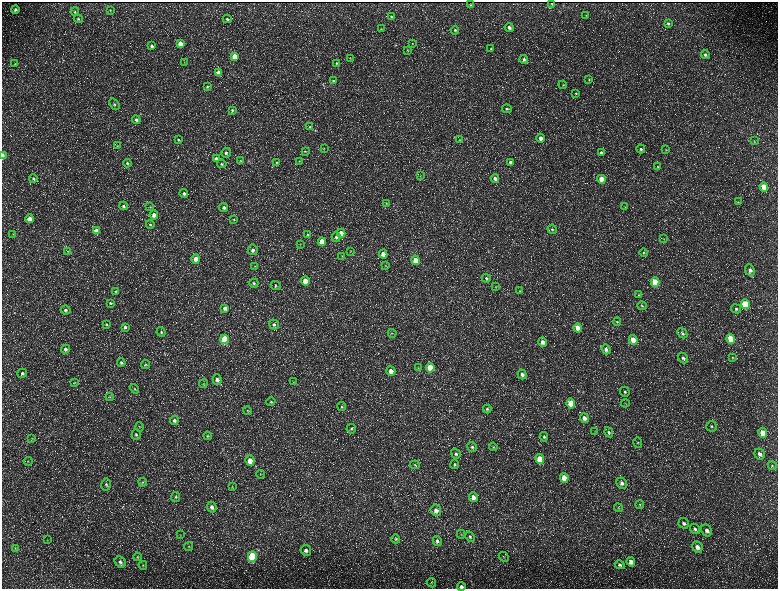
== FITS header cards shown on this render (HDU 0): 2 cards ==
NAXIS1  =                 1552 / length of data axis 1
NAXIS2  =                 1173 / length of data axis 2

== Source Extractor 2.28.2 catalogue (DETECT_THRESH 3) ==
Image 1552 x 1173 px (HDU 0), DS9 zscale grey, zoomed out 1/2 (1 PNG px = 2 x 2 image px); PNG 780 x 591 px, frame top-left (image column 1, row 1173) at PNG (2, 2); each listed source drawn as its Kron ellipse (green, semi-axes under 4 px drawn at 4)
Background 218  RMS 9.8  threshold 29.3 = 3 sigma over >= 5 px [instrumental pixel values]
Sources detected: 235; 35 cannot appear on this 1/2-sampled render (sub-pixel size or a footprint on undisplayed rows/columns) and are neither listed nor drawn; the other 200 listed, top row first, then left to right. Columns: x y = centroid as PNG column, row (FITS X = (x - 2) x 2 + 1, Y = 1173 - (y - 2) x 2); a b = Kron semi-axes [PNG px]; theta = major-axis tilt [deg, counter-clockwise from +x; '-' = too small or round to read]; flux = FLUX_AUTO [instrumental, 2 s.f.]
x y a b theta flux
552 3 2 2 - 780
470 5 2 2 - 1400
15 9 4 4 - 4900
110 10 3 3 - 1300
75 12 4 4 - 2700
586 15 3 2 - 1100
391 17 4 3 - 3000
78 19 4 4 - 2800
227 19 4 3 - 2900
668 23 4 3 - 3600
509 28 5 4 - 6800
381 29 4 2 - 1100
455 30 4 4 - 3100
180 44 4 3 - 22000
412 44 3 3 - 1200
152 46 3 3 - 4000
491 49 4 3 - 2200
408 50 4 3 - 1500
705 55 4 4 - 4600
235 56 4 3 - 21000
350 58 3 2 - 860
524 59 4 4 - 4600
185 62 3 2 - 670
336 63 4 3 - 1900
15 64 4 3 - 1700
219 73 4 4 - 15000
589 79 4 3 - 1600
333 81 4 3 - 2300
563 85 4 3 - 1800
207 87 4 3 - 2200
576 93 3 3 - 1600
114 104 6 4 -51 3200
507 109 5 4 - 3600
232 110 4 3 - 2700
136 120 4 4 - 6200
310 127 3 3 - 2000
540 138 4 4 - 10000
178 140 4 3 - 2800
459 140 3 2 - 1000
754 141 4 3 - 1500
117 146 4 3 - 1300
324 149 3 2 - 910
641 149 4 4 - 4100
666 150 4 3 - 1500
305 151 4 4 - 2100
601 152 4 3 - 3300
226 153 5 5 - 4900
2 156 4 2 - 15000
216 158 4 4 - 5600
241 161 4 3 - 1500
299 161 4 3 - 1500
510 162 4 3 - 5200
127 163 4 4 - 2800
277 163 4 3 - 2100
222 164 4 4 - 2900
657 167 3 3 - 1500
420 176 3 2 - 880
33 178 4 4 - 2800
495 178 4 3 - 7700
601 179 4 3 - 32000
764 187 5 4 - 36000
184 193 4 4 - 4900
738 202 3 3 - 1200
386 203 3 3 - 1200
123 206 4 4 - 4000
150 207 4 3 - 1400
625 207 4 1 - 860
224 208 4 4 - 6400
154 215 4 4 - 12000
29 219 4 4 - 20000
234 220 4 3 - 1800
150 224 4 4 - 2400
552 229 4 4 - 3300
97 231 4 4 - 17000
341 233 4 4 - 19000
13 234 3 3 - 1200
308 235 4 4 - 2800
336 237 5 4 - 4700
664 239 3 2 - 940
322 242 4 4 - 31000
300 244 4 3 - 1700
253 250 5 5 - 7000
68 251 3 2 - 1300
351 251 3 2 - 880
644 252 4 4 - 2600
383 254 4 4 - 15000
342 256 3 2 - 1100
196 259 5 4 - 15000
415 260 4 4 - 29000
385 265 4 3 - 1700
254 266 3 3 - 1300
750 270 6 5 - 9100
486 278 4 4 - 3200
305 281 4 4 - 40000
655 282 5 4 - 65000
254 283 4 4 - 3700
276 285 5 4 - 2700
496 287 3 2 - 920
115 291 4 4 - 2100
520 291 4 3 - 1900
639 295 4 3 - 2100
111 303 3 3 - 2100
745 304 5 4 - 88000
642 306 4 3 - 2100
225 308 4 3 - 6600
736 309 5 4 - 4000
66 310 5 4 - 4400
617 322 4 3 - 1700
106 324 4 4 - 2400
274 325 5 5 - 4900
125 327 4 4 - 4600
577 328 4 3 - 22000
161 332 5 4 - 3000
392 333 4 2 - 1400
682 333 5 4 - 4000
225 339 5 4 - 90000
731 339 5 4 - 73000
633 340 5 4 - 30000
542 342 5 4 - 9800
65 349 4 4 - 5500
606 349 5 4 - 6200
683 358 6 4 -52 5600
732 358 4 3 - 1800
121 363 4 4 - 3400
146 364 4 3 - 2200
418 368 4 3 - 1700
430 368 5 4 - 62000
391 371 5 4 - 15000
22 373 5 4 - 4600
522 374 5 4 - 7200
217 380 5 4 - 8600
75 382 3 3 - 1300
294 382 3 2 - 940
203 384 4 3 - 2000
135 389 5 3 - 2300
625 392 5 4 - 3300
110 397 4 3 - 1500
271 402 5 4 - 2600
571 403 5 4 - 51000
625 403 4 2 - 1100
342 407 4 4 - 3000
487 409 4 4 - 2700
247 411 4 3 - 1800
584 418 5 4 - 9800
174 420 4 4 - 5600
711 426 5 5 - 3500
139 427 4 3 - 1300
351 429 5 5 - 3100
595 431 4 2 - 1100
609 432 5 4 - 3500
763 433 5 4 - 21000
136 435 5 4 - 3200
207 436 4 4 - 2500
544 437 5 4 - 3600
32 438 4 2 - 1400
638 443 5 3 - 2300
472 447 5 4 - 4300
493 447 4 3 - 1600
456 454 5 4 - 4200
760 454 6 5 - 8700
540 459 5 4 - 51000
28 461 4 3 - 2000
250 461 5 4 - 23000
455 464 5 4 - 2600
415 465 5 4 - 2500
772 466 5 3 - 2100
261 474 4 3 - 1400
564 478 5 4 - 31000
143 482 4 3 - 2100
622 483 6 5 - 7500
106 485 6 5 - 4200
232 487 4 3 - 1800
176 497 5 4 - 3200
473 497 5 4 - 12000
640 505 4 3 - 2000
212 507 5 4 - 7600
618 508 4 3 - 1900
436 510 6 5 - 9600
684 523 5 5 - 5100
695 529 6 4 -49 5100
707 531 6 5 - 7800
461 534 4 3 - 1900
180 535 3 2 - 1300
470 536 6 4 -45 3500
396 539 4 4 - 2500
47 540 3 2 - 1100
437 541 5 4 - 5200
189 547 4 4 - 2500
697 547 6 5 - 11000
15 548 4 3 - 1600
306 550 5 5 - 7000
252 556 5 4 - 160000
137 557 4 4 - 2000
504 557 5 2 - 1500
120 562 6 5 - 6000
631 562 5 4 - 13000
143 565 4 3 - 1700
620 565 5 4 - 4100
431 583 5 4 - 2600
461 586 4 4 - 6900
At the frame edge (FLAGS 8, measured only in part): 2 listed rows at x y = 2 156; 461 586
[35 sub-pixel or undisplayed-footprint detections neither listed nor drawn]